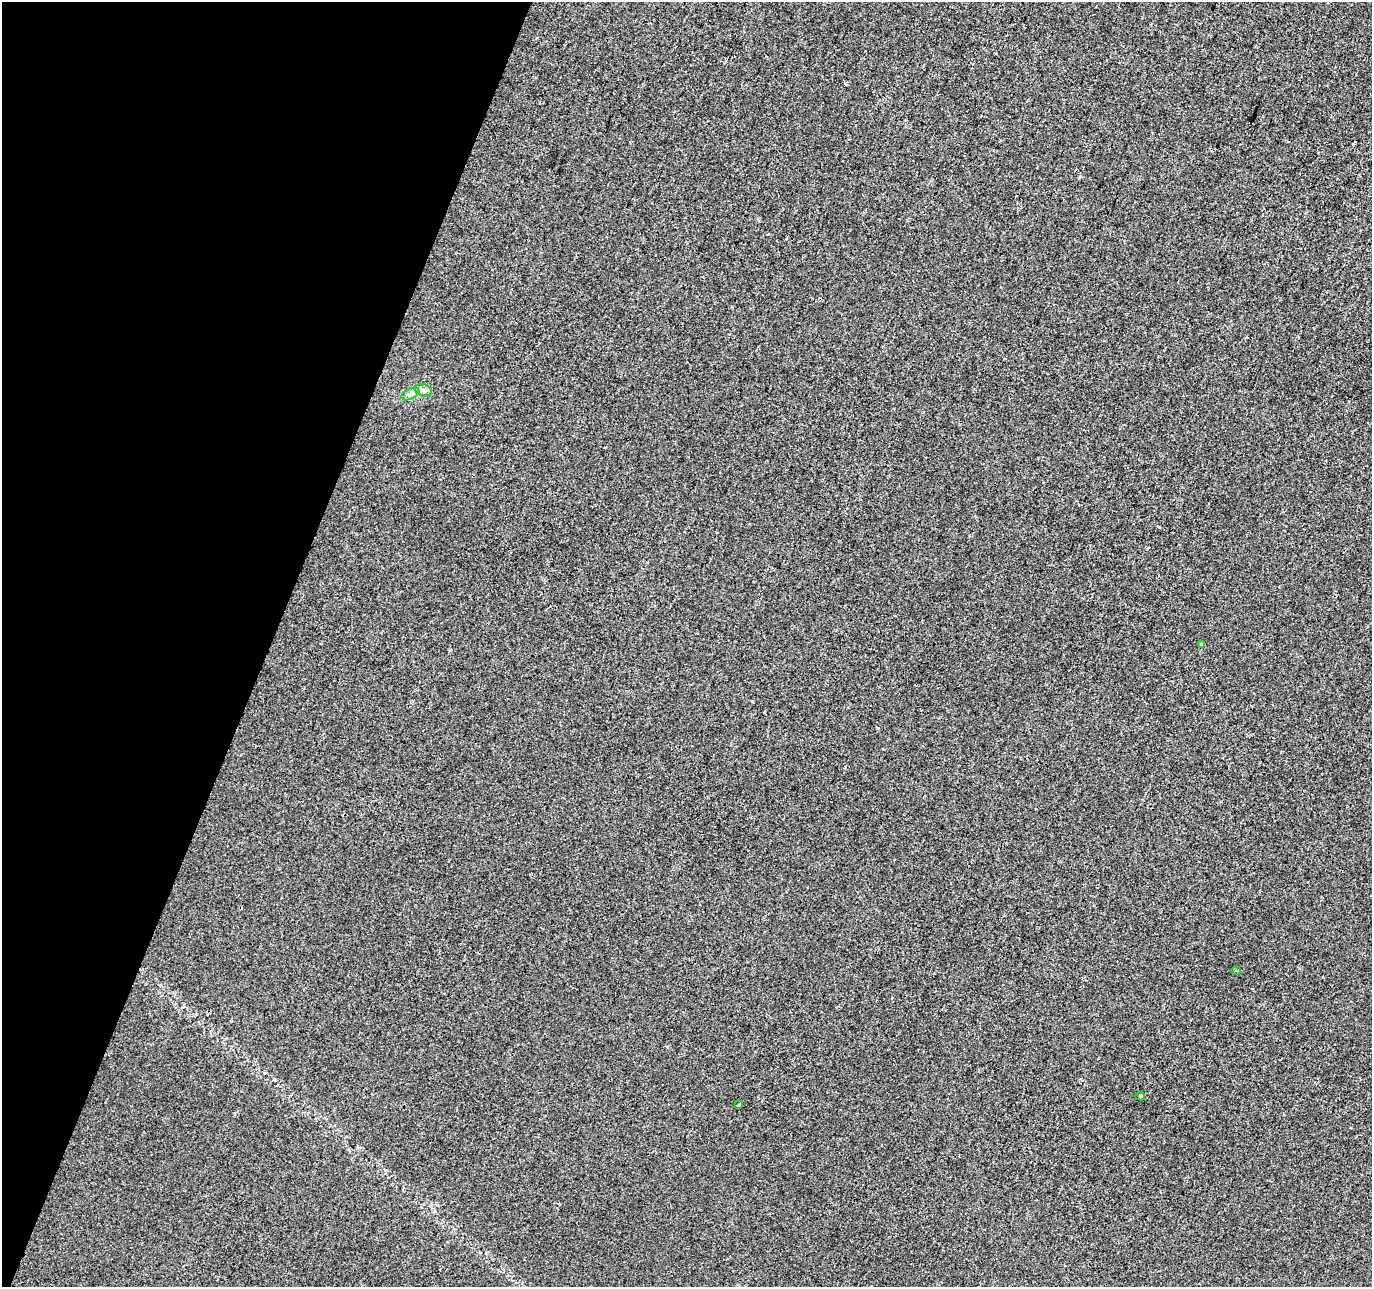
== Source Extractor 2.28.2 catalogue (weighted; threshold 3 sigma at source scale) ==
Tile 9 of 4 x 4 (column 1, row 3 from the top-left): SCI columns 7-1376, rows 1563-2847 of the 5486 x 5628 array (HDU 1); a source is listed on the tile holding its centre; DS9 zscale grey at full resolution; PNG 1374 x 1289 px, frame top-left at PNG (2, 2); each listed source drawn as its Kron ellipse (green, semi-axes under 4 px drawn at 4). Shown black and unused: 20% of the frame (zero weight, under 2 of 3 exposures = <1% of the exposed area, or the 3 px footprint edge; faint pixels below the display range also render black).
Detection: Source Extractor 2.28.2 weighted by HDU 2 'WHT'; one run over the whole footprint, this tile lists its part. Background 0.00144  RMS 0.0047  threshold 0.0211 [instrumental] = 3 sigma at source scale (4.5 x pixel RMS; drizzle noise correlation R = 1.50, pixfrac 1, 0.0396/0.0396 arcsec/px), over >= 5 px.
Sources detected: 7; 1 cosmic-ray / hot-pixel residue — neither listed nor drawn; the other 6 listed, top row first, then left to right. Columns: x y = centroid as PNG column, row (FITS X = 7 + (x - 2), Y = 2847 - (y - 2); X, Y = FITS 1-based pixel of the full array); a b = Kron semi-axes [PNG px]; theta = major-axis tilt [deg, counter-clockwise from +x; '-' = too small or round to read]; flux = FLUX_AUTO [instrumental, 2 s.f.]
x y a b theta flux
424 390 8 6 -19 1.5
410 394 10 5 27 1.6
1201 644 3 3 - 1.3
1236 971 5 3 - 0.39
1140 1096 5 4 - 0.66
738 1105 3 2 - 0.63